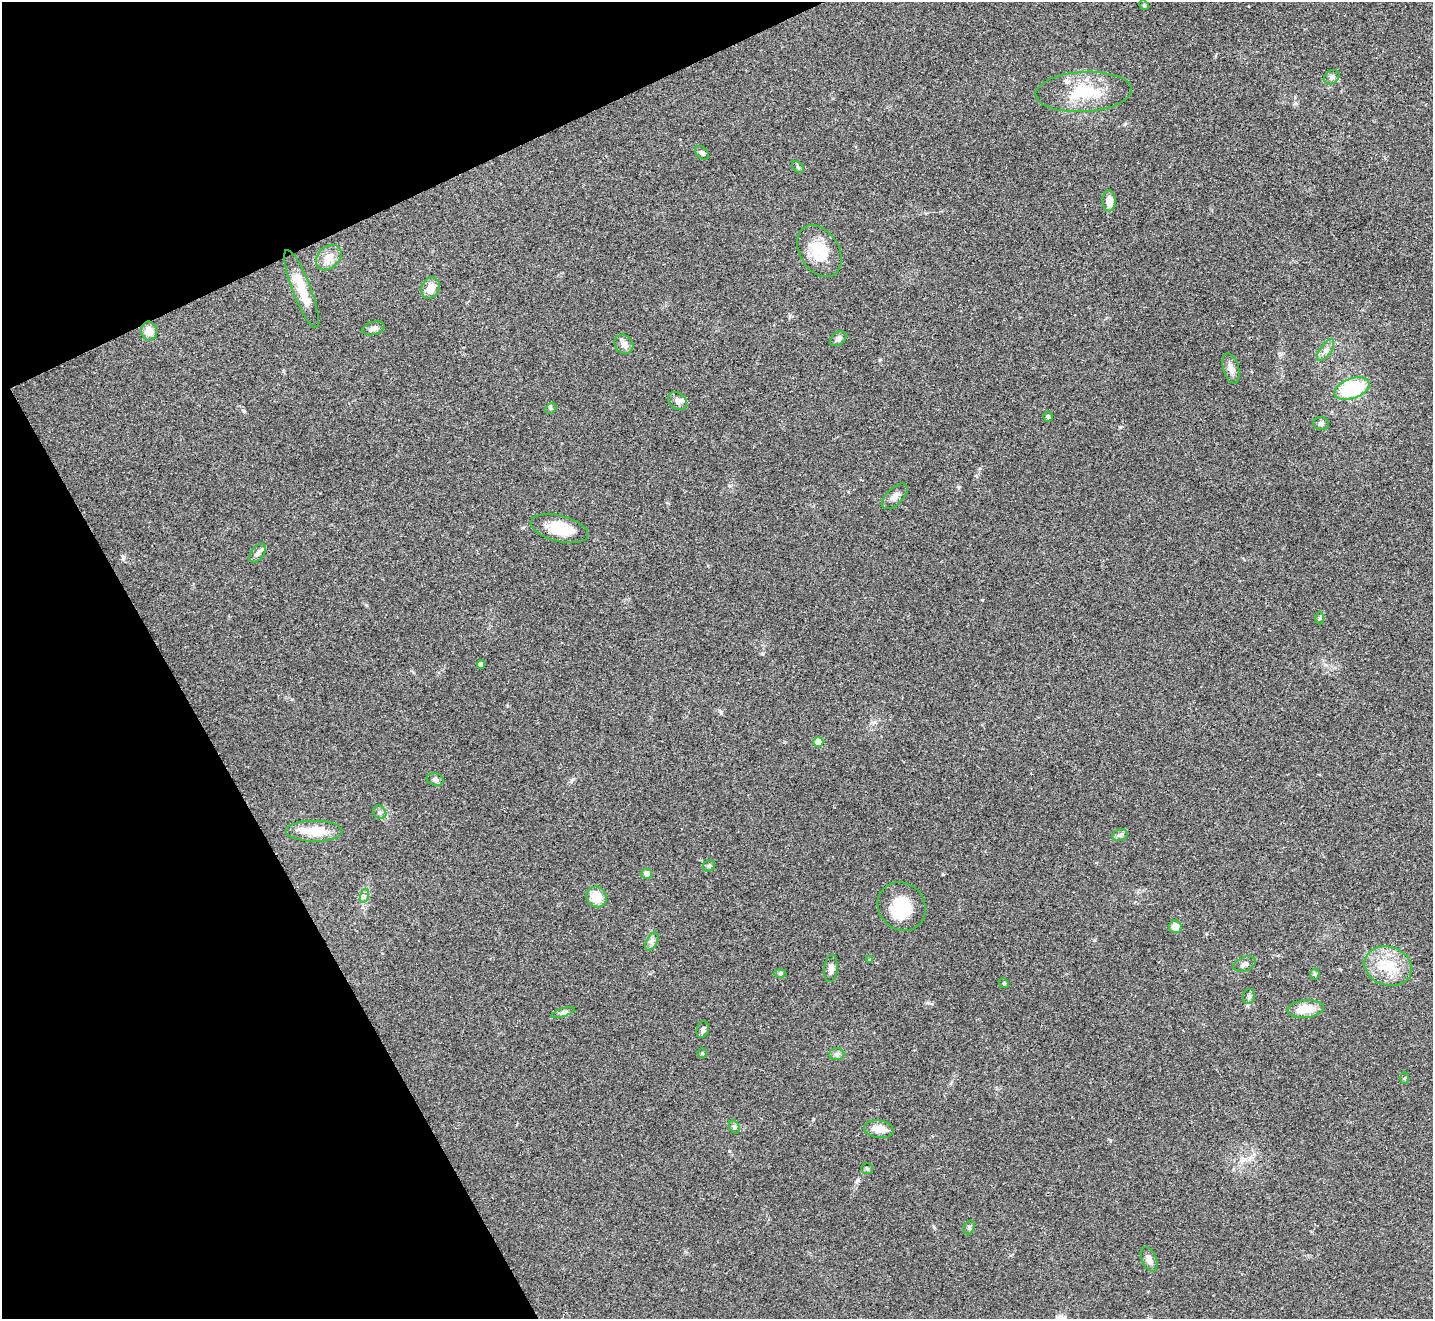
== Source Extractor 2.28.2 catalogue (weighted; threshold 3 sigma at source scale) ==
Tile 5 of 4 x 4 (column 1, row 2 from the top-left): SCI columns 3-1433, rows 2795-4111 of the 5732 x 5722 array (HDU 1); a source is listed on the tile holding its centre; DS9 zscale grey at full resolution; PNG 1435 x 1321 px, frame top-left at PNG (2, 2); each listed source drawn as its Kron ellipse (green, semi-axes under 4 px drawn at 4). Shown black and unused: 22% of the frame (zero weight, under 2 of 3 exposures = <1% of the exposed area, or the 3 px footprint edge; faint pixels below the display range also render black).
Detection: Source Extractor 2.28.2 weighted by HDU 2 'WHT'; one run over the whole footprint, this tile lists its part. Background 0.0856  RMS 0.0079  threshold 0.0354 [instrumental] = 3 sigma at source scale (4.5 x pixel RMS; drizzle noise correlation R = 1.50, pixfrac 1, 0.05/0.05 arcsec/px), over >= 5 px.
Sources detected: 60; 3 inside a brighter listed object's ellipse — not listed separately; the other 57 listed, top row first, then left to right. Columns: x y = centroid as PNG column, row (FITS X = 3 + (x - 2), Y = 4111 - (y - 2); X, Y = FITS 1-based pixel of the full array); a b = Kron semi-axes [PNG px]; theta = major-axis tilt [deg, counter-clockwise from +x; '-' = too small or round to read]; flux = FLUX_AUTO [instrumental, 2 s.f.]
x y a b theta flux
1144 5 5 4 - 1
1332 77 8 6 32 2.3
1084 92 48 20 3 37
702 153 8 5 -45 2
798 167 7 4 -46 1.3
1109 201 10 6 -87 8
819 251 28 19 -57 24
329 257 14 11 45 8.5
430 288 11 9 67 8.3
302 289 41 9 -69 19
373 328 11 6 15 3.1
149 331 9 8 - 7.8
838 339 9 6 38 2.9
624 344 10 8 -45 3.8
1326 350 12 5 55 3.6
1231 368 15 8 -74 4.9
1352 389 18 10 19 50
677 401 10 8 -41 3.1
551 408 6 4 45 1.2
1048 417 5 4 - 1.3
1321 424 8 6 -5 2.1
895 496 16 8 44 4.7
559 529 29 13 -14 22
258 553 11 6 53 2.6
1319 618 6 4 88 1.1
481 665 4 4 - 3.5
818 742 5 5 - 12
435 780 8 6 -14 2.3
380 812 7 6 - 2.2
314 831 28 10 0 18
1120 835 8 6 14 2.1
709 866 6 5 - 1.4
646 874 5 5 - 5.4
364 896 7 4 71 1.6
596 897 11 9 -53 13
902 906 25 23 -50 25
1175 927 6 6 - 6.8
652 941 10 5 63 2.7
870 960 4 3 - 0.88
1245 964 12 7 21 3
1388 966 24 19 -18 23
831 968 13 7 85 4.5
780 973 6 4 2 1.2
1315 974 5 5 - 1.2
1004 983 5 4 - 0.91
1249 996 7 5 75 1.8
1306 1009 18 9 5 14
563 1013 12 3 18 1.7
703 1030 9 6 74 2.3
702 1053 5 4 - 0.84
837 1054 7 6 - 2.1
1405 1078 6 4 88 1
734 1127 7 5 -61 1.4
879 1129 15 8 -8 8.6
867 1169 6 5 - 1.2
969 1227 7 5 71 1.4
1149 1259 13 7 -66 4
Unlisted compact peaks at least as high as the median listed source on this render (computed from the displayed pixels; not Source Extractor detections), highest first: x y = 1120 427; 858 1180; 982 600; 721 712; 958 487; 244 411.